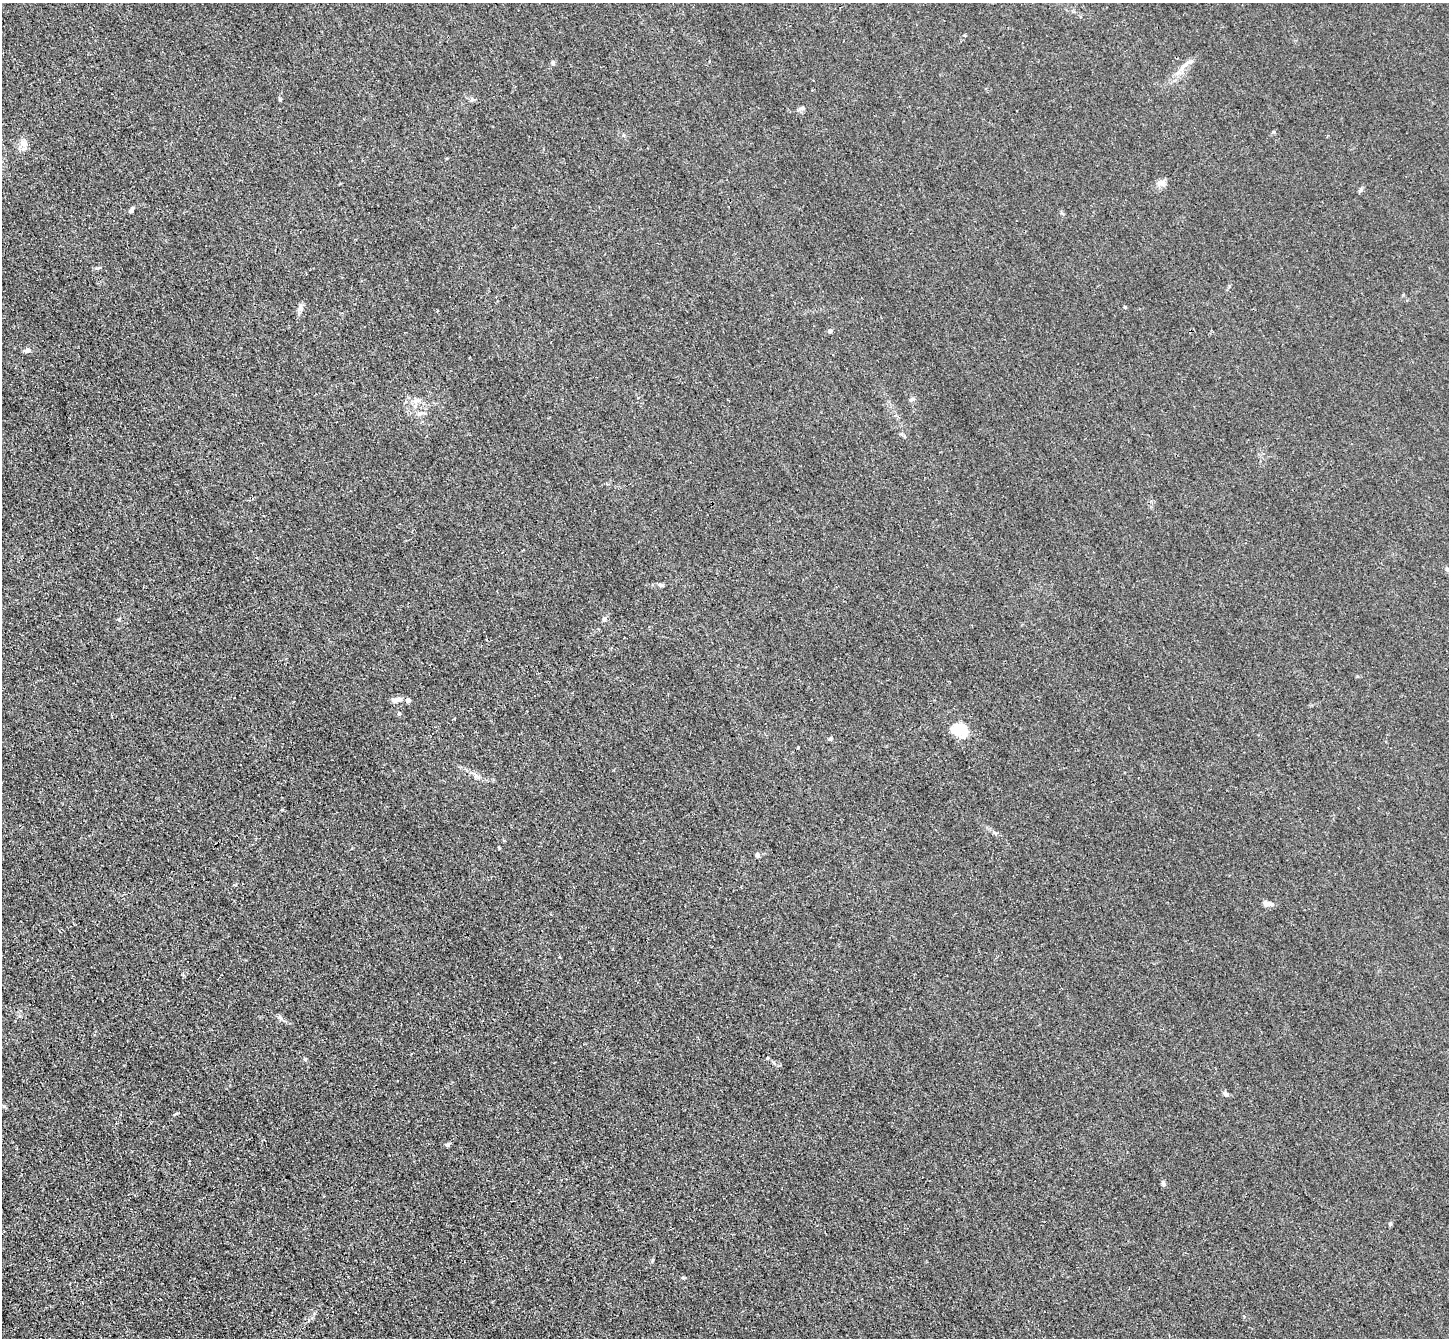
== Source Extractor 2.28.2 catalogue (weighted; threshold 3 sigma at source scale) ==
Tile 7 of 4 x 4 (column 3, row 2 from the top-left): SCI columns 2911-4357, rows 2978-4313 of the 5823 x 5815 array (HDU 1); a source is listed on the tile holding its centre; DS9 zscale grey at full resolution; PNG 1451 x 1340 px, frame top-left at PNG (2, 3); no overlay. Shown black and unused: <1% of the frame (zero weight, under 3 of 4 exposures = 2% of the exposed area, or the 3 px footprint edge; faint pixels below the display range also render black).
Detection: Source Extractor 2.28.2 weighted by HDU 2 'WHT'; one run over the whole footprint, this tile lists its part. Background 0.0138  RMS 0.0044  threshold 0.0199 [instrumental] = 3 sigma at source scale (4.5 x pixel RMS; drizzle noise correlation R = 1.50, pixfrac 1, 0.05/0.05 arcsec/px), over >= 5 px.
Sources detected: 31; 1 inside a brighter listed object's ellipse — not listed separately; the other 30 listed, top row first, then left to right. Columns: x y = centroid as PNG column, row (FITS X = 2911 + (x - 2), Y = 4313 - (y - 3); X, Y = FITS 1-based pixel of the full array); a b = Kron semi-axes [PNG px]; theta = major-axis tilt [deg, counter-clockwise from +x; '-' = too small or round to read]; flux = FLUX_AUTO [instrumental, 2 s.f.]
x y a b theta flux
553 62 6 5 - 0.78
1182 68 12 6 51 2.6
802 108 9 4 35 1
24 144 11 8 1 2.6
1162 183 9 6 74 1.8
1361 190 7 5 42 0.9
132 209 8 4 57 1
99 268 6 3 19 0.57
300 308 12 6 80 1.7
830 331 5 4 - 1.1
27 350 8 6 19 1.5
911 399 7 4 20 0.79
418 400 7 4 -18 1.1
1447 569 6 5 - 0.72
661 585 9 4 -18 0.84
604 619 8 5 28 0.89
396 700 12 5 12 2.5
408 700 6 6 - 1.1
399 714 5 4 - 0.57
958 729 17 11 -7 10
830 739 5 5 - 0.75
757 855 7 5 -68 1
1268 903 12 6 -8 2.6
767 1058 4 4 - 0.43
305 1059 5 4 - 0.55
1226 1094 8 5 -36 1.1
448 1144 5 5 - 0.95
1163 1183 8 5 -75 0.97
1390 1224 6 5 - 0.63
683 1278 6 3 -18 0.48
Unlisted compact peaks at least as high as the median listed source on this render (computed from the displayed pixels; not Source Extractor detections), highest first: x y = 1125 307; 280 1017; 1273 132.